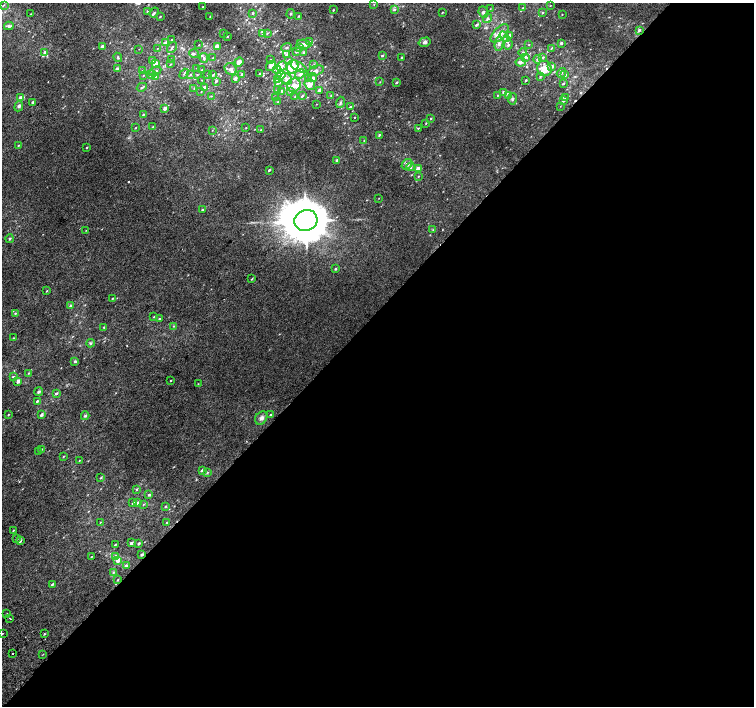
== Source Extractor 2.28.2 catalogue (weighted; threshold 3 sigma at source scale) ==
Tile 12 of 4 x 4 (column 4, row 3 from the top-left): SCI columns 4543-6045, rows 1673-3079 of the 6074 x 6091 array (HDU 1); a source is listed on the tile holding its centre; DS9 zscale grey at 2 x 2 block average (1 PNG px = mean of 2 x 2 image px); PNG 756 x 708 px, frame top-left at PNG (2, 3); each listed source drawn as its Kron ellipse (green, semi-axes under 4 px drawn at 4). Shown black and unused: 56% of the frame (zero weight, under 2 of 3 exposures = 2% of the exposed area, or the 3 px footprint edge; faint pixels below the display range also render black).
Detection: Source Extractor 2.28.2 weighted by HDU 2 'WHT'; one run over the whole footprint, this tile lists its part. Background 0.0071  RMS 0.0071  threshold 0.032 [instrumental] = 3 sigma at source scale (4.5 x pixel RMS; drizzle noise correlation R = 1.50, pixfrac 1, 0.0396/0.0396 arcsec/px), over >= 5 px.
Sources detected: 257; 3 cosmic-ray / hot-pixel residue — neither listed nor drawn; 24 inside a brighter listed object's ellipse — not listed separately; the other 230 listed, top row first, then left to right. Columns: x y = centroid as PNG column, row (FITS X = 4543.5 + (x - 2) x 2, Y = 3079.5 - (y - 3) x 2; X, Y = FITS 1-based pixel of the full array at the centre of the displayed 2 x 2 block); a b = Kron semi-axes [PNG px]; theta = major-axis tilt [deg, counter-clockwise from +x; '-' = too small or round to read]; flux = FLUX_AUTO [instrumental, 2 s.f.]
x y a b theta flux
374 4 3 2 - 0.79
4 5 4 2 - 1.2
550 6 3 2 - 0.59
203 7 2 2 - 1.1
523 8 2 2 - 0.55
490 9 3 2 - 0.66
333 10 2 2 - 1.3
394 10 4 3 - 2
147 11 3 3 - 1.2
154 12 5 3 - 2.1
442 12 2 2 - 0.94
483 12 6 4 -68 5.5
253 13 3 3 - 1.7
542 13 3 3 - 1.5
31 14 2 2 - 0.69
291 14 4 3 - 1.5
562 14 2 2 - 0.63
160 16 3 2 - 1.1
210 16 2 2 - 0.78
299 16 2 2 - 1.5
487 18 5 3 - 3.1
476 25 4 3 - 3
9 26 5 4 - 3.7
639 30 4 3 - 3.2
223 33 2 2 - 0.57
267 33 3 2 - 1.2
499 33 11 5 46 16
263 34 3 3 - 2.5
510 35 3 2 - 2.5
228 36 2 2 - 0.81
505 37 6 3 -56 3.5
172 39 3 2 - 1.5
309 41 3 3 - 1.4
165 42 4 3 - 4.3
425 42 6 4 16 3.7
561 43 3 2 - 2.7
304 44 7 4 -8 6.9
499 44 7 4 80 5.5
199 45 2 2 - 0.6
508 45 5 3 - 2.6
529 45 2 2 - 0.77
102 46 3 2 - 5.4
217 46 3 2 - 12
172 47 6 2 55 2.1
157 48 2 2 - 0.69
286 48 5 2 - 1.7
300 48 3 3 - 2.1
551 48 3 2 - 0.95
139 49 2 2 - 0.49
297 51 3 2 - 4.1
45 52 3 3 - 3.6
303 52 3 3 - 1.9
523 52 4 3 - 2
194 54 5 4 - 3.3
286 54 4 3 - 2.4
382 55 3 2 - 2.1
118 57 5 3 - 2.2
402 57 3 2 - 1.6
526 57 4 3 - 2
543 57 3 3 - 1.6
204 58 5 3 - 2.4
213 58 3 2 - 0.9
538 59 4 3 - 3
172 60 3 2 - 1.2
270 60 3 2 - 0.94
288 60 4 3 - 2.5
153 61 3 3 - 5.2
239 62 5 4 - 7.3
521 62 5 4 - 4.4
156 64 4 3 - 12
171 64 3 2 - 0.76
313 65 4 3 - 2
271 66 6 4 49 9.3
282 66 5 4 - 4.7
298 66 9 4 -30 7.4
552 66 4 3 - 3.6
293 67 7 5 65 22
197 68 2 2 - 0.59
117 69 3 2 - 8.1
231 69 6 5 - 5.3
544 69 8 7 - 25
143 70 3 2 - 1.2
202 70 3 2 - 1.6
277 70 4 3 - 2.7
155 71 6 3 27 4
315 71 9 4 19 5.9
260 73 3 2 - 1.7
561 73 5 3 - 2.7
151 74 5 3 - 7.1
184 74 5 3 - 2.4
242 74 3 2 - 4
300 74 5 4 - 5.6
190 75 3 2 - 1.3
197 75 2 2 - 0.69
208 75 3 2 - 0.93
213 75 3 2 - 1.2
281 75 5 3 - 9.9
565 75 4 3 - 2.8
143 76 3 2 - 1.1
540 76 3 3 - 1.8
155 77 3 2 - 14
313 77 4 4 - 4
235 78 3 2 - 5.9
286 79 6 5 - 7
309 79 3 3 - 1.3
202 80 2 2 - 0.68
277 80 3 3 - 4.3
526 80 3 2 - 1.7
216 81 3 2 - 2.8
279 82 4 3 - 2
380 82 3 2 - 0.86
397 82 3 2 - 2.3
310 84 5 5 - 9.3
563 84 3 2 - 1.6
294 85 7 6 - 11
142 87 5 3 - 3
204 87 3 2 - 4.9
194 88 3 2 - 0.74
277 90 4 3 - 2.1
319 90 3 2 - 7.1
282 91 3 3 - 2
201 92 3 2 - 0.69
290 92 3 3 - 1.5
504 93 4 4 - 6.5
331 95 3 2 - 1.2
498 95 3 2 - 0.87
211 96 3 2 - 0.82
295 96 3 2 - 1.1
302 96 3 2 - 2.4
508 96 4 3 - 2.4
20 97 3 3 - 5.4
275 98 3 2 - 2.8
566 98 3 3 - 1.7
512 99 6 4 82 3.6
563 100 4 3 - 4.5
33 102 2 2 - 4.9
278 102 3 3 - 1.3
340 102 6 3 73 2.4
316 104 2 2 - 0.6
19 106 5 4 - 3.6
560 106 2 2 - 0.44
350 107 3 2 - 3.1
165 108 2 2 - 10
143 114 3 2 - 1.4
355 117 2 2 - 0.55
431 118 3 2 - 1.3
426 123 3 2 - 1.2
153 127 3 2 - 1.3
135 128 3 2 - 0.99
246 128 2 2 - 0.77
418 128 2 2 - 1.1
212 130 2 2 - 0.62
261 130 3 2 - 0.89
379 135 3 2 - 1.5
364 140 2 2 - 0.91
18 145 3 2 - 1.1
87 148 2 2 - 1.5
337 160 2 2 - 6.5
407 164 6 4 42 5.3
410 167 4 3 - 2.8
418 169 4 3 - 9.1
269 170 2 2 - 2.7
418 176 3 2 - 0.93
379 198 2 2 - 0.52
202 210 3 2 - 1.7
306 220 12 10 24 9800
86 230 2 2 - 0.66
433 230 4 2 - 1.3
10 239 4 3 - 2.1
335 269 3 2 - 2
252 279 3 2 - 1.3
47 291 2 2 - 1
113 298 3 2 - 1.3
70 306 4 3 - 2.1
15 313 3 2 - 1.5
154 317 3 2 - 1.1
159 319 3 3 - 2
174 326 3 2 - 1
104 327 3 2 - 1.3
13 338 3 2 - 1.1
90 343 4 3 - 1.9
75 362 3 3 - 1.9
29 373 3 3 - 1.4
13 376 3 2 - 1.1
171 380 2 2 - 1
18 381 3 2 - 8.9
198 384 3 2 - 0.89
39 392 4 3 - 3
56 393 3 2 - 2.6
37 401 3 2 - 2.1
8 415 3 2 - 0.98
41 415 4 3 - 3.3
271 415 3 2 - 2.7
85 416 4 3 - 2.5
261 418 7 5 55 5.9
41 449 4 3 - 1.5
38 452 3 2 - 0.85
63 457 3 2 - 0.94
79 461 3 2 - 0.84
202 470 3 2 - 3.6
207 473 3 2 - 1.3
101 478 4 3 - 1.6
136 489 3 2 - 1.3
149 495 3 2 - 2.4
133 503 3 2 - 2.4
137 503 3 2 - 8.1
144 504 3 2 - 1.2
165 506 4 2 - 1.3
100 522 3 2 - 0.8
167 522 3 3 - 1.4
13 530 3 2 - 1.3
17 539 2 2 - 1.3
20 541 3 2 - 5.2
131 543 2 2 - 5.4
139 543 2 2 - 2.6
115 545 3 2 - 1.5
142 554 3 2 - 3.8
92 556 3 2 - 0.82
115 556 3 3 - 7.3
118 560 3 2 - 11
126 565 3 3 - 3.6
114 572 4 3 - 2.1
118 580 3 2 - 1.1
52 584 3 2 - 2.7
7 614 2 2 - 3.5
10 619 3 2 - 1.3
2 633 2 2 - 2.5
44 634 3 2 - 1.1
13 653 2 2 - 1.8
43 654 3 2 - 0.72
Diffuse or blended objects may show on this block-average render without a row.